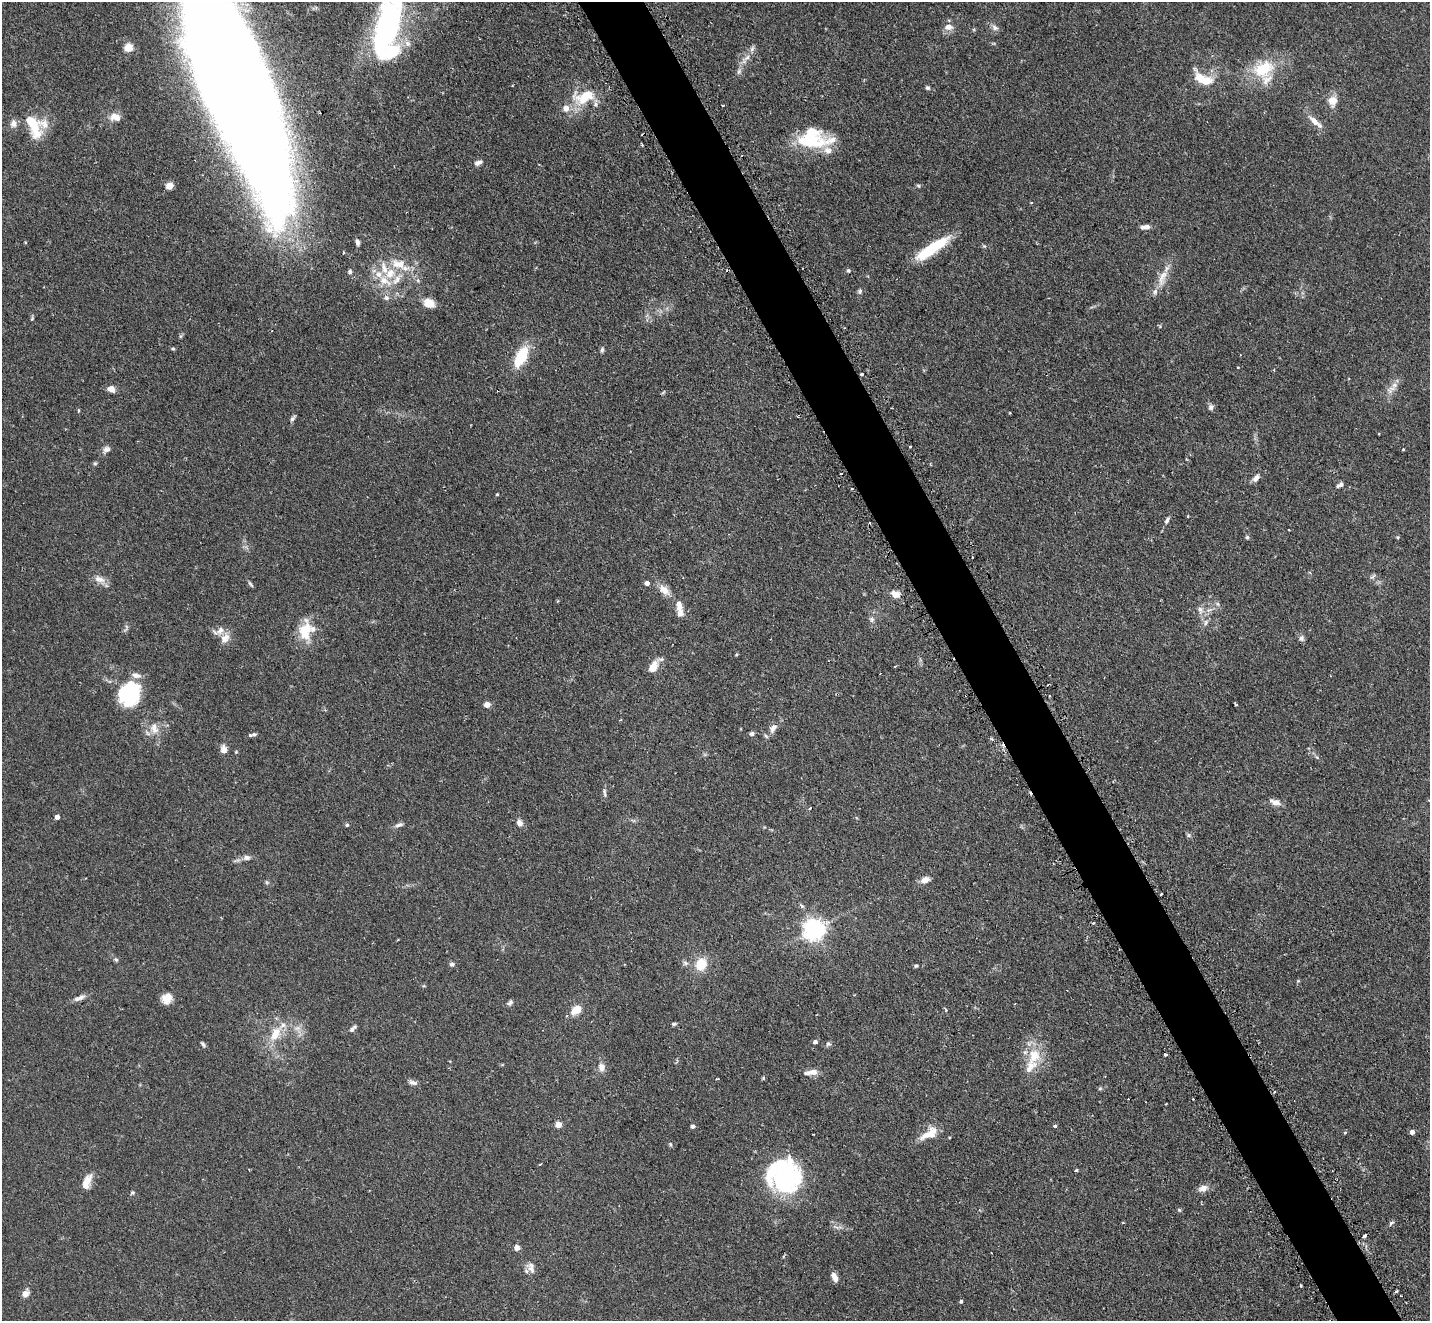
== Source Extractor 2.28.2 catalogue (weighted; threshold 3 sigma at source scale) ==
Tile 6 of 4 x 4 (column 2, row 2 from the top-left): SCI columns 1456-2883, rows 2946-4264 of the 5770 x 5755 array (HDU 1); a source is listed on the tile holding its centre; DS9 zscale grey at full resolution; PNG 1432 x 1323 px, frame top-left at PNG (2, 2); no overlay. Shown black and unused: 5% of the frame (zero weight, under 2 of 3 exposures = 3% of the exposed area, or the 3 px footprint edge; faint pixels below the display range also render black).
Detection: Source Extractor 2.28.2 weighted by HDU 2 'WHT'; one run over the whole footprint, this tile lists its part. Background 0.103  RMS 0.0054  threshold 0.0241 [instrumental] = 3 sigma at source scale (4.5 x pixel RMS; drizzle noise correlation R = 1.50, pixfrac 1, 0.05/0.05 arcsec/px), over >= 5 px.
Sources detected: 176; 4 inside a brighter object's white glare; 10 cosmic-ray / hot-pixel residue — not listed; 20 inside a brighter listed object's ellipse — not listed separately; the other 142 listed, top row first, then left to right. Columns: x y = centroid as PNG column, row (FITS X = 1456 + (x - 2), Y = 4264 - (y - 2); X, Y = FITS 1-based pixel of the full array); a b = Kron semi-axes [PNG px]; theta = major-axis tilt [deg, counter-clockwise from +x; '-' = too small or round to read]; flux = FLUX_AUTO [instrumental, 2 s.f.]
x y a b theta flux
387 27 49 27 -88 92
949 27 10 8 1 3.7
995 28 9 7 -34 2
128 48 5 5 - 20
752 49 9 5 63 1.6
747 58 11 6 41 2.7
1263 69 31 22 29 23
739 71 7 4 71 1.1
1206 81 20 13 2 9
236 88 193 46 -69 2100
927 88 6 5 - 0.99
585 97 32 16 21 17
1333 101 13 12 - 5.1
115 117 12 9 -16 5
1314 121 20 8 -45 4.6
13 123 9 7 -75 2.6
33 125 29 11 -65 17
810 140 40 22 -1 31
642 145 4 3 - 0.53
478 163 10 5 18 1.9
169 186 5 4 - 11
918 186 6 4 -44 0.67
1031 203 3 2 - 0.66
1145 227 11 5 4 2.8
357 242 8 5 -76 1.6
932 248 39 10 34 23
398 264 20 12 -16 10
848 270 5 5 - 0.86
350 272 5 5 - 0.95
1162 278 27 9 71 7.2
385 281 20 10 -30 8.5
860 291 8 5 65 1.1
386 298 8 7 - 1.7
429 303 11 8 -33 7.8
173 349 5 4 - 0.63
602 350 7 5 73 1
521 357 20 10 63 21
861 374 3 3 - 1.3
1394 385 9 7 38 2.9
111 389 9 7 -20 3
1211 407 8 7 - 1.5
292 418 9 5 54 1.2
1379 434 3 2 - 0.41
910 447 3 3 - 0.82
107 449 10 7 17 2.1
1403 450 4 3 - 0.48
95 463 5 5 - 0.73
1256 478 12 6 49 2.3
1340 485 9 5 30 1.7
852 489 3 2 - 0.64
497 494 3 3 - 0.45
1188 516 3 3 - 0.52
1167 520 8 4 61 1.4
1247 537 5 5 - 0.91
99 579 16 8 -15 3.7
647 583 4 4 - 2.5
250 584 9 3 -46 0.89
664 590 17 10 -42 4.9
895 594 11 7 -29 4.2
679 605 18 8 -77 4.4
1200 609 7 6 - 1.7
872 619 7 6 - 1.4
1206 622 9 5 82 1.6
304 632 27 13 -78 11
225 638 14 11 54 4.4
1301 638 7 6 - 1.7
895 666 3 2 - 0.89
653 667 17 8 53 7.1
136 675 11 7 -8 3
1047 685 2 2 - 0.47
130 697 28 19 -30 28
487 705 5 4 - 5.2
1236 705 3 3 - 0.59
773 728 13 7 57 3.5
154 729 17 9 -73 5
752 733 6 5 - 1.1
254 734 7 5 6 0.91
223 749 8 7 - 3.5
236 752 5 3 - 0.46
605 793 14 4 -87 1.4
1428 800 4 3 - 0.46
1276 802 13 7 -18 3.5
810 808 3 2 - 1.1
57 817 4 4 - 2.4
520 823 9 7 -57 2.5
347 825 5 4 - 0.74
399 825 11 5 16 1.8
1188 835 6 5 - 0.95
247 858 9 7 2 2
925 880 9 6 27 4.5
1161 894 3 3 - 2.7
801 906 5 4 - 1.5
1093 923 3 3 - 0.66
814 929 7 7 - 340
116 959 7 5 -32 0.96
685 963 7 5 -23 1.3
452 964 7 5 -1 1.1
701 964 13 11 71 11
916 966 5 4 - 0.82
79 998 17 6 21 2.8
167 998 12 10 51 5.4
510 1003 9 5 38 1.2
576 1010 12 8 36 8
674 1024 6 5 - 0.81
353 1029 11 5 50 1.6
275 1034 23 13 65 11
815 1042 5 4 - 1.6
203 1044 8 4 -58 1
828 1044 7 6 - 1.1
1166 1055 3 3 - 4.5
1034 1056 34 16 84 15
601 1067 10 7 -78 3.5
811 1072 19 7 8 3.9
763 1078 5 5 - 0.59
717 1079 3 3 - 0.71
413 1083 12 6 -16 1.9
1100 1088 6 4 20 0.67
1274 1092 3 2 - 0.66
558 1124 4 4 - 7.6
693 1126 4 4 - 1.9
1055 1126 3 3 - 4.2
1412 1132 4 4 - 2.6
1345 1133 5 3 - 0.48
930 1134 28 9 19 7.2
670 1144 5 5 - 0.7
540 1164 3 2 - 0.62
1076 1170 4 3 - 0.65
784 1178 32 30 34 82
86 1181 22 10 54 5.6
1203 1188 14 8 19 3.1
132 1193 6 5 - 0.79
1179 1210 5 4 - 0.64
1123 1223 4 3 - 0.45
1391 1223 8 5 36 1.1
1364 1236 4 3 - 2.4
517 1248 5 5 - 2.9
531 1269 13 7 -51 2.9
834 1277 11 6 -62 3.2
1300 1285 4 2 - 0.58
1396 1291 3 3 - 1.1
25 1294 8 6 70 3.7
961 1301 4 3 - 0.9
Overlapping masked pixels (flux is a lower limit): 1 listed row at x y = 236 88
Isophote crosses this tile's border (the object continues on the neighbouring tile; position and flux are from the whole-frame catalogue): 2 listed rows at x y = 387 27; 236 88